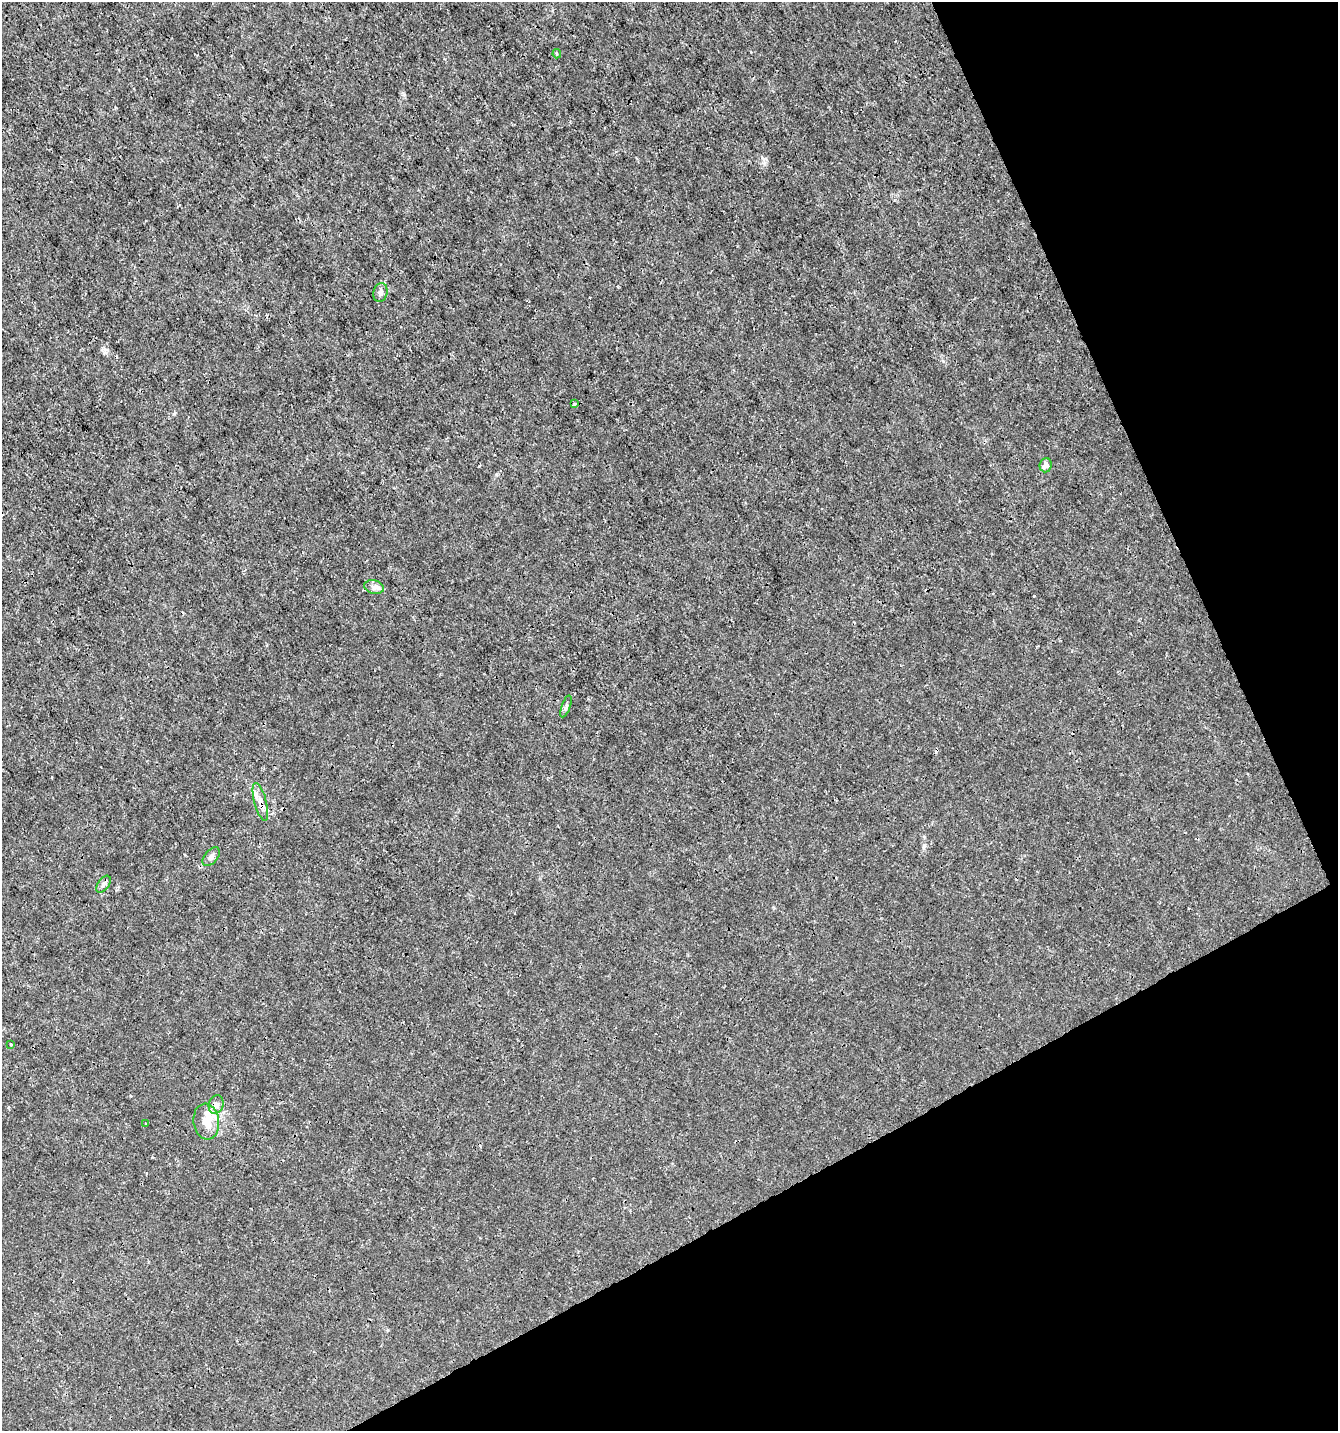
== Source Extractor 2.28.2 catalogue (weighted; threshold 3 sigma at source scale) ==
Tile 12 of 4 x 4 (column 4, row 3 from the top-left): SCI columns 4104-5439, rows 1433-2861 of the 5595 x 5720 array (HDU 1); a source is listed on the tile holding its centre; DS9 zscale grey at full resolution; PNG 1340 x 1433 px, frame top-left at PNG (2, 2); each listed source drawn as its Kron ellipse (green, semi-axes under 4 px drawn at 4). Shown black and unused: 24% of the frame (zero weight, under 3 of 4 exposures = <1% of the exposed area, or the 3 px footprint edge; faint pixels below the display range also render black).
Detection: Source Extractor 2.28.2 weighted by HDU 2 'WHT'; one run over the whole footprint, this tile lists its part. Background 3.30e-04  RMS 9.5e-04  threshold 0.00425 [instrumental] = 3 sigma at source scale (4.5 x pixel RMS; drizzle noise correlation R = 1.50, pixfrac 1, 0.0396/0.0396 arcsec/px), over >= 5 px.
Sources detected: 15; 1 cosmic-ray / hot-pixel residue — neither listed nor drawn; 1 inside a brighter listed object's ellipse — not listed separately; the other 13 listed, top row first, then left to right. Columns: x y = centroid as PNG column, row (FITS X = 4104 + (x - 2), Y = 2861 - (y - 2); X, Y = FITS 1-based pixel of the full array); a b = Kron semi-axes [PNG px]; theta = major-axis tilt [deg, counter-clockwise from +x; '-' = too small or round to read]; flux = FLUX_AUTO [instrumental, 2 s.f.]
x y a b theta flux
557 54 4 3 - 0.15
380 293 9 7 77 0.35
574 404 3 3 - 0.21
1046 465 7 6 - 0.55
374 587 10 6 -14 0.38
566 706 11 4 71 0.23
260 802 19 6 -75 0.74
211 857 11 6 50 0.35
103 884 9 5 54 0.26
11 1045 3 3 - 0.11
216 1105 9 7 73 0.42
206 1122 18 12 -83 1.5
146 1124 3 2 - 0.085
Overlapping masked pixels (flux is a lower limit): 1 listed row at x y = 260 802
Unlisted compact peaks at least as high as the median listed source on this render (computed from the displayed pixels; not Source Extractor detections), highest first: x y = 1034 596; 174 414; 404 94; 104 352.